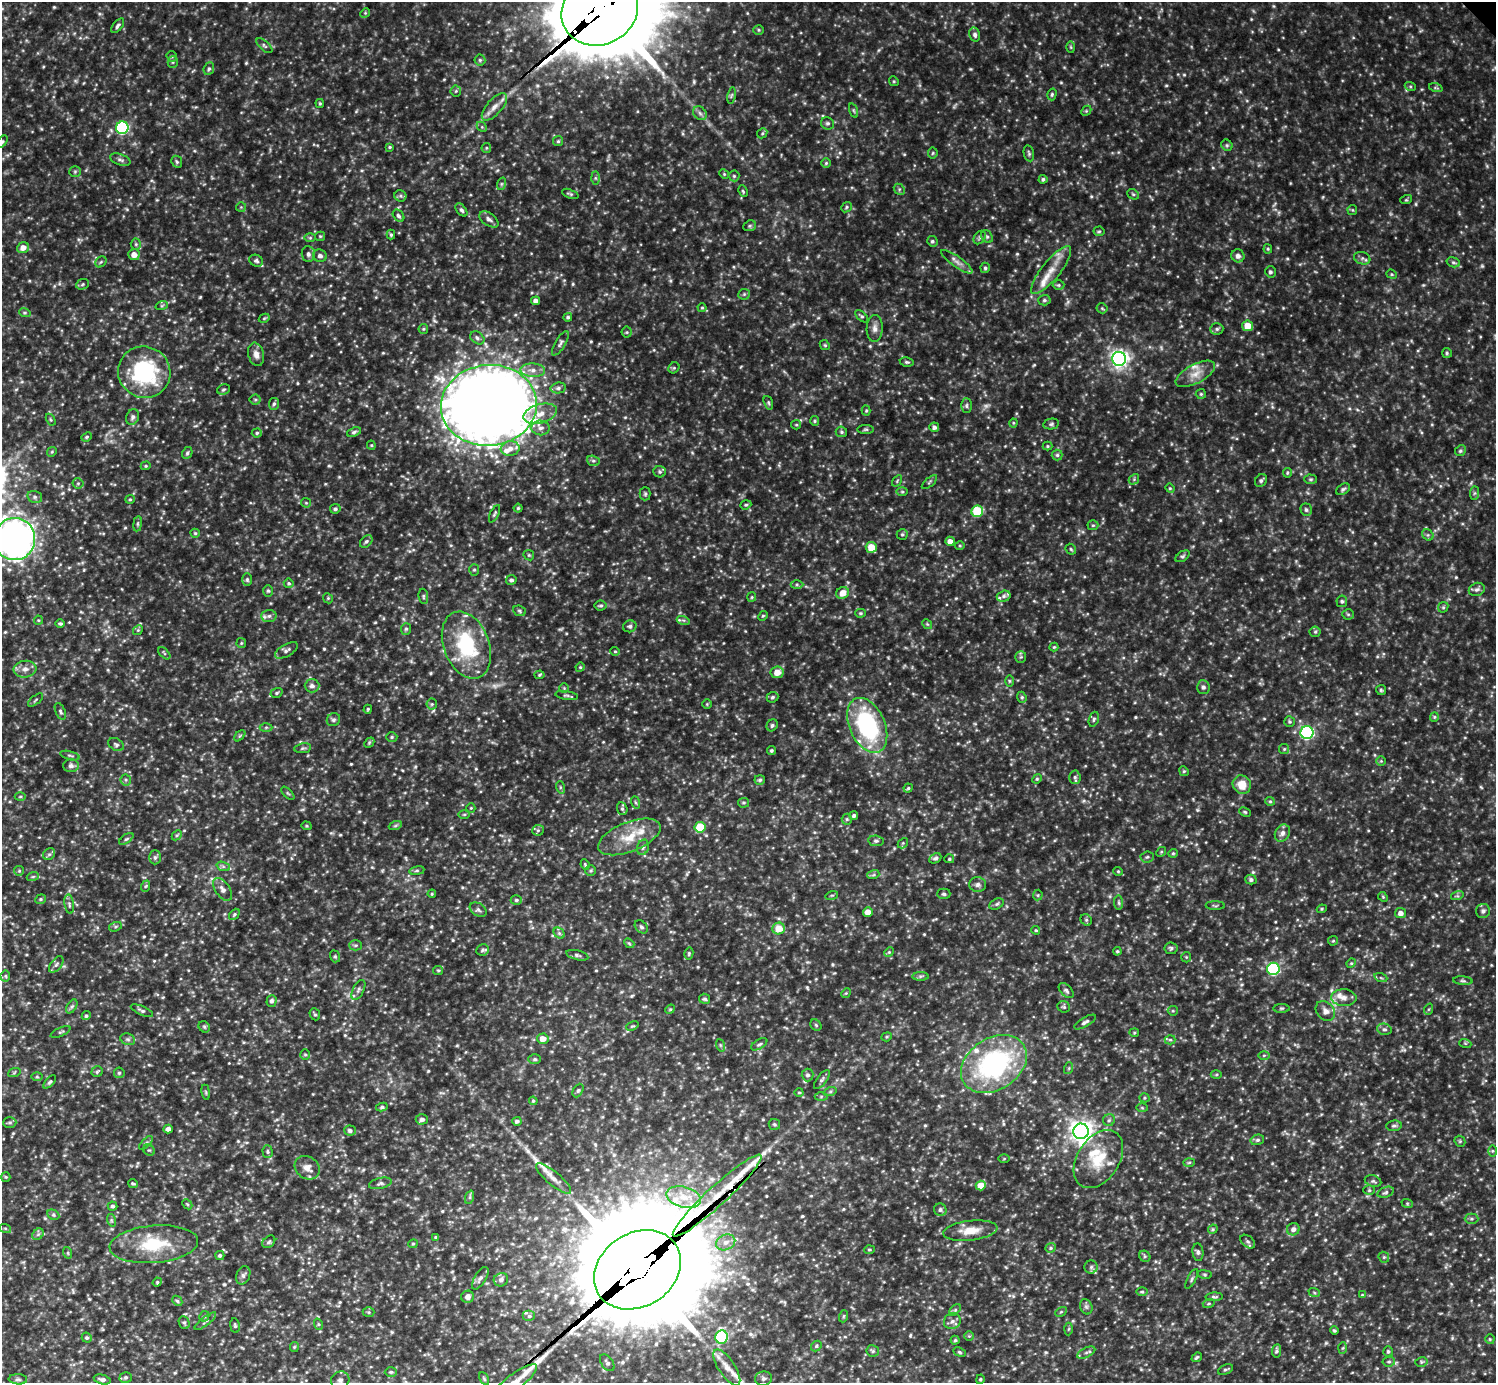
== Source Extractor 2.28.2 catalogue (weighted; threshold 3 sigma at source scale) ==
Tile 7 of 4 x 4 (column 3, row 2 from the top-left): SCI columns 2991-4484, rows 3060-4440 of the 5978 x 5977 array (HDU 1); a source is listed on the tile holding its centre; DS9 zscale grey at full resolution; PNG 1498 x 1385 px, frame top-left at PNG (2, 2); each listed source drawn as its Kron ellipse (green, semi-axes under 4 px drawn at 4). Shown black and unused: <1% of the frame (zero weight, under 3 of 5 exposures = <1% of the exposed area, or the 3 px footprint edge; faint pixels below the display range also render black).
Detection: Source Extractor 2.28.2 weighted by HDU 2 'WHT'; one run over the whole footprint, this tile lists its part. Background 0.241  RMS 0.02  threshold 0.0883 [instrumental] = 3 sigma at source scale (4.5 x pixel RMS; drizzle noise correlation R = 1.50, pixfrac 1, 0.05/0.05 arcsec/px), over >= 5 px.
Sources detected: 700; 4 too faint to see at this stretch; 5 long thin detections or spike segments (spike, bleed or trail) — neither listed nor drawn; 13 inside a brighter listed object's ellipse — not listed separately; of the other 678, all 500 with FLUX_AUTO >= 2.22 (the completeness limit of this list) listed and drawn (178 fainter detections not listed), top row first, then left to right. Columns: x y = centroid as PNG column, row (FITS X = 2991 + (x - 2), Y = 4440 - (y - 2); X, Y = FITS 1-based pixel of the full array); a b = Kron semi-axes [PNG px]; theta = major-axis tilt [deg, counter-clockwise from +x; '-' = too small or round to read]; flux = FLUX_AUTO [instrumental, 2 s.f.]
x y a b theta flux
600 10 39 34 29 50000
365 13 5 4 - 2.2
118 26 8 4 50 4.6
759 30 5 4 - 2.7
975 34 7 5 -74 5.9
264 46 10 4 -42 4.2
1071 47 6 4 -88 2.4
172 56 5 5 - 3
480 60 5 5 - 3.3
173 62 5 5 - 3.5
209 69 6 5 - 4.1
894 81 5 4 - 2.3
1410 86 5 3 - 2.4
1436 88 7 4 -18 3
456 91 5 5 - 3.2
1052 94 6 4 75 3.1
731 95 8 4 80 3.5
320 103 4 3 - 2.4
494 107 17 7 49 16
853 110 7 3 -71 2.7
1086 111 6 4 44 2.5
700 113 7 6 - 6.1
827 123 7 6 - 4.5
482 127 6 4 -45 3
122 128 6 6 - 320
762 133 5 4 - 2.6
558 141 5 5 - 2.9
2 142 7 4 50 3.5
1227 145 6 5 - 3.3
390 147 4 3 - 2.2
486 148 5 4 - 2.4
933 153 5 5 - 2.8
1029 153 8 5 -79 3.7
120 160 11 5 -20 5.5
177 162 6 5 - 3.4
826 163 5 5 - 2.7
75 172 5 5 - 2.9
724 174 5 4 - 2.4
734 176 5 5 - 3.2
595 178 6 4 -89 3.4
1043 179 4 4 - 4
501 184 6 4 71 3.3
899 189 6 5 - 3.4
743 191 6 3 -64 2.4
570 194 9 3 -21 3.1
1133 194 6 5 - 3.4
400 196 6 5 - 4
1406 200 6 3 18 2.4
241 207 5 5 - 2.6
847 207 6 4 41 3
461 210 7 4 -51 4.5
1352 210 5 4 - 2.4
399 216 7 5 -50 4.8
489 219 11 6 -35 7.2
750 226 7 5 22 3.4
1099 231 5 5 - 2.6
391 235 5 4 - 2.8
320 236 5 4 - 2.4
980 237 7 5 54 3.8
987 237 7 5 -52 4
310 238 6 4 0 2.6
932 241 5 5 - 3.7
136 244 5 5 - 3
23 248 6 5 - 13
1268 249 4 4 - 2.3
308 254 8 6 -85 6.5
134 255 6 5 - 14
320 256 7 6 - 7
1238 256 6 6 - 8.2
1362 258 8 6 -20 5.7
256 261 7 5 -26 4.5
101 262 6 5 - 3.1
957 262 19 5 -36 11
1453 262 7 4 -17 3.5
985 268 5 4 - 3.6
1051 270 30 9 51 34
1270 272 5 5 - 4.6
1392 274 5 4 - 2.5
82 284 6 5 - 3.3
1059 285 6 5 - 3.2
744 294 5 5 - 3.2
1044 300 6 5 - 3.8
535 301 4 4 - 7.4
162 305 6 4 20 2.9
702 308 4 4 - 2.4
1102 308 5 5 - 2.8
25 313 6 4 -18 2.7
862 316 8 4 -43 3.3
568 317 4 4 - 3.3
264 318 6 4 29 2.4
1247 326 5 5 - 28
875 328 13 8 88 11
423 329 5 5 - 2.7
1217 329 6 5 - 4.3
627 332 5 5 - 2.8
477 338 8 5 -36 5.3
560 343 14 5 60 5.7
825 345 5 4 - 2.6
1447 353 5 5 - 3
256 354 12 7 -76 12
1119 359 7 7 - 930
907 362 7 4 -10 3.3
674 368 6 5 - 2.9
533 370 12 7 -2 13
144 372 26 25 - 200
1195 374 22 9 28 24
558 388 8 5 10 5.1
224 389 7 5 19 3.1
1201 394 5 5 - 2.9
255 400 5 5 - 3
768 403 7 4 -71 3.1
274 404 6 5 - 3.8
489 405 48 40 5 4400
966 406 7 5 -90 3.9
866 411 5 4 - 2.4
540 414 17 9 15 23
133 417 8 6 67 6
51 420 6 4 -59 2.6
815 421 5 4 - 2.5
1013 423 4 4 - 2.2
1051 424 8 5 11 4.2
796 425 5 4 - 2.4
934 427 5 5 - 6
541 428 9 7 -8 8.9
866 429 8 4 0 3.1
354 432 7 4 21 4.1
841 432 6 5 - 3.4
257 433 5 4 - 3.2
87 437 5 4 - 2.6
371 445 4 4 - 2.2
1047 446 5 4 - 2.2
510 449 9 7 6 13
1460 451 5 5 - 3.8
52 452 5 4 - 2.5
187 453 6 5 - 3.4
1057 455 5 5 - 3.8
593 461 6 5 - 3.8
146 466 5 4 - 2.5
660 472 6 5 - 3.7
1287 473 5 4 - 2.3
1134 479 6 4 48 2.9
1311 479 6 4 -1 3.1
1261 480 7 5 52 4.7
897 481 6 4 58 2.5
929 482 9 3 40 2.9
78 483 5 5 - 3.2
1170 488 5 4 - 2.4
1343 489 7 5 32 4.4
902 492 6 4 -1 2.6
1474 493 7 4 89 3.5
645 494 6 5 - 3.7
35 497 7 6 - 5.4
130 499 5 4 - 2.5
306 503 5 4 - 2.3
746 505 6 4 20 3.1
518 508 4 4 - 2.8
335 509 5 4 - 4.1
1306 510 6 5 - 4.7
977 511 6 5 - 93
495 514 9 3 64 3.2
138 524 7 4 82 3
1093 525 5 5 - 2.8
195 533 4 4 - 2.5
902 534 6 5 - 3.4
1428 535 6 5 - 3.5
15 539 21 20 - 1000
366 541 7 5 47 4.2
950 541 5 4 - 11
960 545 5 3 - 2.2
871 547 5 5 - 31
1071 549 6 4 -46 2.7
529 555 6 4 -45 2.6
1182 556 8 4 35 3.8
474 570 6 5 - 3.2
247 579 6 5 - 3.4
511 580 5 5 - 4.9
289 583 5 5 - 3.2
797 585 6 4 -1 3.6
1477 589 8 6 23 6.2
268 591 6 5 - 3
842 593 6 6 - 20
423 596 7 5 -85 3.6
1004 596 7 5 16 5
752 597 5 4 - 2.4
328 598 5 4 - 2.6
1342 601 6 5 - 3.7
600 606 6 5 - 3.5
1443 607 5 5 - 2.8
519 611 6 5 - 3.2
860 613 5 4 - 2.8
1348 614 6 5 - 3.1
269 616 7 6 - 6.6
763 616 5 4 - 2.5
38 620 4 4 - 2.3
683 620 6 4 -17 3.6
60 623 5 4 - 3.6
927 624 5 4 - 2.4
630 626 7 6 - 4.1
406 629 6 5 - 3.4
138 630 5 4 - 2.8
1315 632 5 5 - 3.3
241 643 5 5 - 2.5
466 645 35 23 -69 150
1054 647 4 4 - 2.2
286 650 13 6 29 6.9
615 651 4 4 - 2.2
164 653 7 3 -45 2.6
1021 657 5 5 - 3.4
580 667 5 4 - 2.4
25 669 11 8 6 13
777 672 6 5 - 21
539 675 5 4 - 2.4
1009 681 6 4 -89 2.6
312 686 7 6 - 7.6
1203 687 7 6 - 5.7
564 688 5 5 - 2.5
1381 690 5 5 - 3
276 693 6 4 17 3.5
567 695 11 3 -8 3.6
772 697 6 5 - 4.1
1022 697 6 4 -69 3
36 700 9 3 40 2.7
432 704 5 5 - 3.1
707 704 5 5 - 2.3
368 709 4 3 - 2.4
60 711 9 5 -67 4.4
1434 717 5 4 - 2.4
1094 719 8 5 72 3.8
333 720 7 6 - 4.4
1289 722 5 5 - 3.3
772 725 6 5 - 4.3
867 725 29 17 -66 230
266 727 6 4 1 3
1307 733 6 6 - 340
240 736 7 4 44 2.6
392 737 5 5 - 3
369 743 6 4 46 2.6
116 745 8 6 -29 4.1
303 748 8 5 10 3.7
1284 749 5 5 - 2.7
771 751 4 4 - 3.2
70 756 10 3 -15 3.6
1381 761 4 4 - 2.5
71 766 8 6 0 6.1
1184 771 5 4 - 2.5
1075 777 7 5 -87 4.4
1037 779 5 4 - 2.6
126 780 5 5 - 3.7
760 780 5 4 - 4.1
1242 785 9 9 - 28
560 787 6 4 -73 3.1
908 788 4 4 - 2.7
288 793 8 3 -45 2.4
20 796 5 3 - 2.4
1270 801 5 4 - 2.8
635 802 6 4 -71 2.6
743 803 5 5 - 2.8
471 808 5 4 - 2.2
622 809 6 5 - 3.7
1245 812 6 4 -26 2.4
464 814 5 3 - 2.4
854 816 4 4 - 3.9
847 819 5 5 - 2.8
306 826 5 4 - 2.3
395 826 7 4 19 3.2
700 827 5 5 - 68
538 830 6 5 - 3.5
1282 833 9 7 60 8.8
177 835 6 4 44 2.7
629 837 33 14 22 55
126 839 8 4 35 3.6
876 841 8 5 -8 4.6
903 843 6 4 47 2.7
643 847 8 5 73 5
1161 852 5 4 - 2.5
1173 853 5 4 - 2.6
49 854 6 5 - 4.2
155 857 7 6 - 4.5
1147 857 6 5 - 3.8
935 858 6 5 - 4.4
949 859 5 4 - 3
585 864 5 3 - 2.5
223 866 7 4 -19 4.2
591 870 5 5 - 2.9
19 871 5 4 - 2.4
417 871 7 4 8 3.5
1118 871 5 4 - 2.4
873 875 6 4 18 3.3
33 876 6 4 19 2.8
1251 879 5 5 - 4.7
978 884 8 7 - 6.7
146 886 6 3 70 2.7
223 889 13 7 -56 11
432 894 4 3 - 2.2
944 894 6 5 - 4.5
832 895 6 4 18 2.3
1038 895 5 5 - 2.6
1457 896 6 4 16 3.1
1383 897 5 4 - 2.3
40 899 5 4 - 3.1
516 900 5 4 - 3.6
1119 903 7 4 -84 3.3
69 904 10 4 -82 5
997 904 7 5 27 3.9
1215 906 10 3 -2 2.9
1322 909 5 4 - 2.5
478 910 9 6 -33 5.4
1483 911 7 7 - 6.3
868 912 5 4 - 17
1400 913 5 5 - 9.6
234 914 6 4 49 3
1086 920 6 5 - 3.3
115 927 6 4 17 3.1
641 927 7 5 -44 4.2
779 929 6 6 - 31
1036 930 4 3 - 2.3
559 933 6 5 - 4
1333 941 5 4 - 2.4
629 943 5 4 - 2.6
356 945 6 5 - 3.7
1171 948 6 6 - 3.9
482 950 6 6 - 3.9
1117 951 4 3 - 2.5
889 952 5 4 - 2.5
689 953 6 4 77 2.9
577 955 11 4 -14 4.7
335 956 6 5 - 3.2
1186 957 5 5 - 2.5
1351 963 5 4 - 2.4
56 964 9 5 52 5.3
1273 969 6 6 - 230
438 970 5 4 - 2.4
5 976 5 5 - 2.7
920 976 8 4 0 3.7
1381 978 6 4 -19 3.3
1463 981 9 4 -5 3.4
358 990 11 5 62 5.9
1066 990 9 5 -46 5
846 993 5 4 - 2.4
1344 998 12 8 -2 15
705 999 5 5 - 3.7
272 1001 6 5 - 5.4
72 1006 8 4 58 4
1064 1007 6 5 - 3.4
1282 1008 8 4 1 2.8
670 1009 5 4 - 2.4
1429 1009 6 3 70 2.3
142 1011 12 4 -23 4.8
1173 1011 5 4 - 2.6
1325 1011 11 8 -47 11
315 1014 6 5 - 3.2
86 1016 4 4 - 3.6
1085 1022 12 5 29 6.1
816 1025 6 5 - 3.1
632 1026 6 4 22 2.5
204 1027 6 5 - 3.3
1384 1029 7 5 -13 5
61 1032 11 3 25 3.1
1134 1033 5 4 - 2.4
887 1037 5 4 - 2.5
128 1039 8 5 -20 4.8
543 1039 6 5 - 17
1170 1040 5 5 - 2.8
1465 1043 6 4 -18 2.3
759 1044 9 4 31 4.2
720 1045 6 4 -71 2.7
305 1055 5 5 - 2.8
1264 1055 6 4 1 2.6
535 1059 6 5 - 3.1
994 1064 35 26 33 300
1069 1068 6 4 72 2.6
97 1072 5 5 - 3.1
14 1073 6 4 20 2.7
119 1073 5 5 - 3.2
1216 1074 5 3 - 2.4
808 1075 6 6 - 5.4
37 1077 6 4 -1 2.3
822 1079 11 5 52 5.4
50 1082 8 4 46 3.8
578 1090 7 5 62 3.6
206 1092 7 3 -82 2.7
799 1092 4 4 - 2.3
830 1092 6 4 19 3
821 1096 6 4 1 2.8
1144 1098 5 4 - 2.4
533 1101 4 4 - 2.2
382 1107 6 4 10 3.5
1142 1108 6 4 -2 2.3
422 1119 6 5 - 5.7
1109 1120 6 5 - 3.8
517 1121 5 4 - 5.3
10 1122 6 5 - 3.7
774 1124 6 5 - 3.5
1394 1126 8 5 6 4.2
168 1129 5 4 - 8.3
350 1131 6 5 - 5.4
1081 1131 8 7 - 1400
1257 1140 7 5 15 4.5
1460 1141 6 5 - 2.8
146 1143 9 3 45 3.5
149 1150 6 5 - 3.6
1493 1151 5 4 - 2.3
268 1152 6 5 - 3.3
1004 1159 6 4 1 2.3
1098 1159 32 21 57 71
1189 1162 6 4 3 2.7
307 1168 13 11 -36 15
6 1177 5 4 - 2.4
553 1178 22 7 -40 16
1373 1181 8 5 -16 4.2
380 1183 11 5 12 5.3
133 1184 5 3 - 2.6
981 1185 5 5 - 32
1369 1190 6 5 - 3.3
1386 1192 8 5 18 4.7
717 1196 59 10 43 180
470 1197 7 4 71 3.5
683 1197 18 10 -15 32
1407 1203 6 4 -19 2.4
187 1204 6 4 -44 2.6
112 1206 5 4 - 4.1
940 1210 6 6 - 5.1
53 1215 6 4 -29 3.5
1472 1219 7 5 1 3.9
111 1220 6 4 -72 3
5 1228 6 4 -18 2.4
1213 1229 5 4 - 2.6
1293 1229 6 6 - 8.8
970 1231 27 10 7 29
38 1234 6 5 - 4.1
436 1237 3 3 - 3.1
269 1242 7 5 44 3.6
726 1242 10 7 26 11
1248 1242 8 5 -40 4.5
154 1244 44 18 5 93
413 1244 4 4 - 2.3
1051 1248 5 4 - 3.1
869 1250 5 3 - 2.3
1198 1252 9 5 -83 5
68 1253 6 3 -72 2.3
220 1255 4 4 - 3.9
1145 1256 6 5 - 3.2
1384 1257 6 5 - 3
1091 1267 6 6 - 5
637 1270 46 36 33 71000
1205 1274 7 3 -8 2.4
243 1275 9 6 68 6.2
480 1278 13 5 58 7.2
1192 1279 11 4 63 4.2
501 1280 7 6 - 7
157 1282 5 4 - 2.4
1142 1292 6 4 0 3
1314 1292 6 3 -20 2.5
1362 1295 4 4 - 2.2
468 1297 6 6 - 8.1
1214 1297 9 4 2 3.7
177 1301 6 4 -45 3.1
1209 1303 6 4 17 2.8
1086 1307 8 6 -69 4.6
955 1310 7 4 46 3.1
369 1312 6 5 - 2.6
1061 1312 6 4 29 2.8
204 1316 5 5 - 2.7
529 1316 6 5 - 4.8
844 1316 6 4 71 2.6
205 1321 13 3 38 4.5
952 1321 8 7 - 8.6
184 1323 6 5 - 3.6
318 1324 6 3 -71 2.3
235 1326 7 5 -83 3.5
1068 1329 6 4 88 2.7
1334 1331 4 3 - 2.7
969 1336 5 4 - 2.3
722 1337 6 6 - 210
87 1338 5 5 - 3.6
1490 1339 5 5 - 2.7
955 1340 4 4 - 2.7
816 1346 6 4 49 3.1
294 1347 5 4 - 2.3
1343 1348 6 4 87 2.6
873 1351 6 5 - 3.5
1277 1351 7 4 82 4
1388 1351 5 5 - 3.5
959 1352 6 4 -28 3
1086 1353 10 4 25 5
1197 1357 5 3 - 3.2
1389 1362 6 4 7 3.3
1421 1362 6 4 13 3
607 1363 9 5 -54 5.1
727 1368 21 8 -57 21
1225 1369 8 4 25 3.8
391 1372 6 5 - 3
126 1377 6 5 - 3.8
484 1378 7 4 -64 2.7
763 1378 8 7 - 5.9
18 1379 9 5 -4 4.4
102 1379 8 4 -13 6
980 1379 5 4 - 3
340 1380 9 8 - 8.5
514 1382 27 8 37 25
Overlapping masked pixels (flux is a lower limit): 3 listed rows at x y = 600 10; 717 1196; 637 1270
Isophote crosses this tile's border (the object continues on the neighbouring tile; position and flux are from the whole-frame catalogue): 6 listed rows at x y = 600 10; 2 142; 15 539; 637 1270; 340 1380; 514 1382